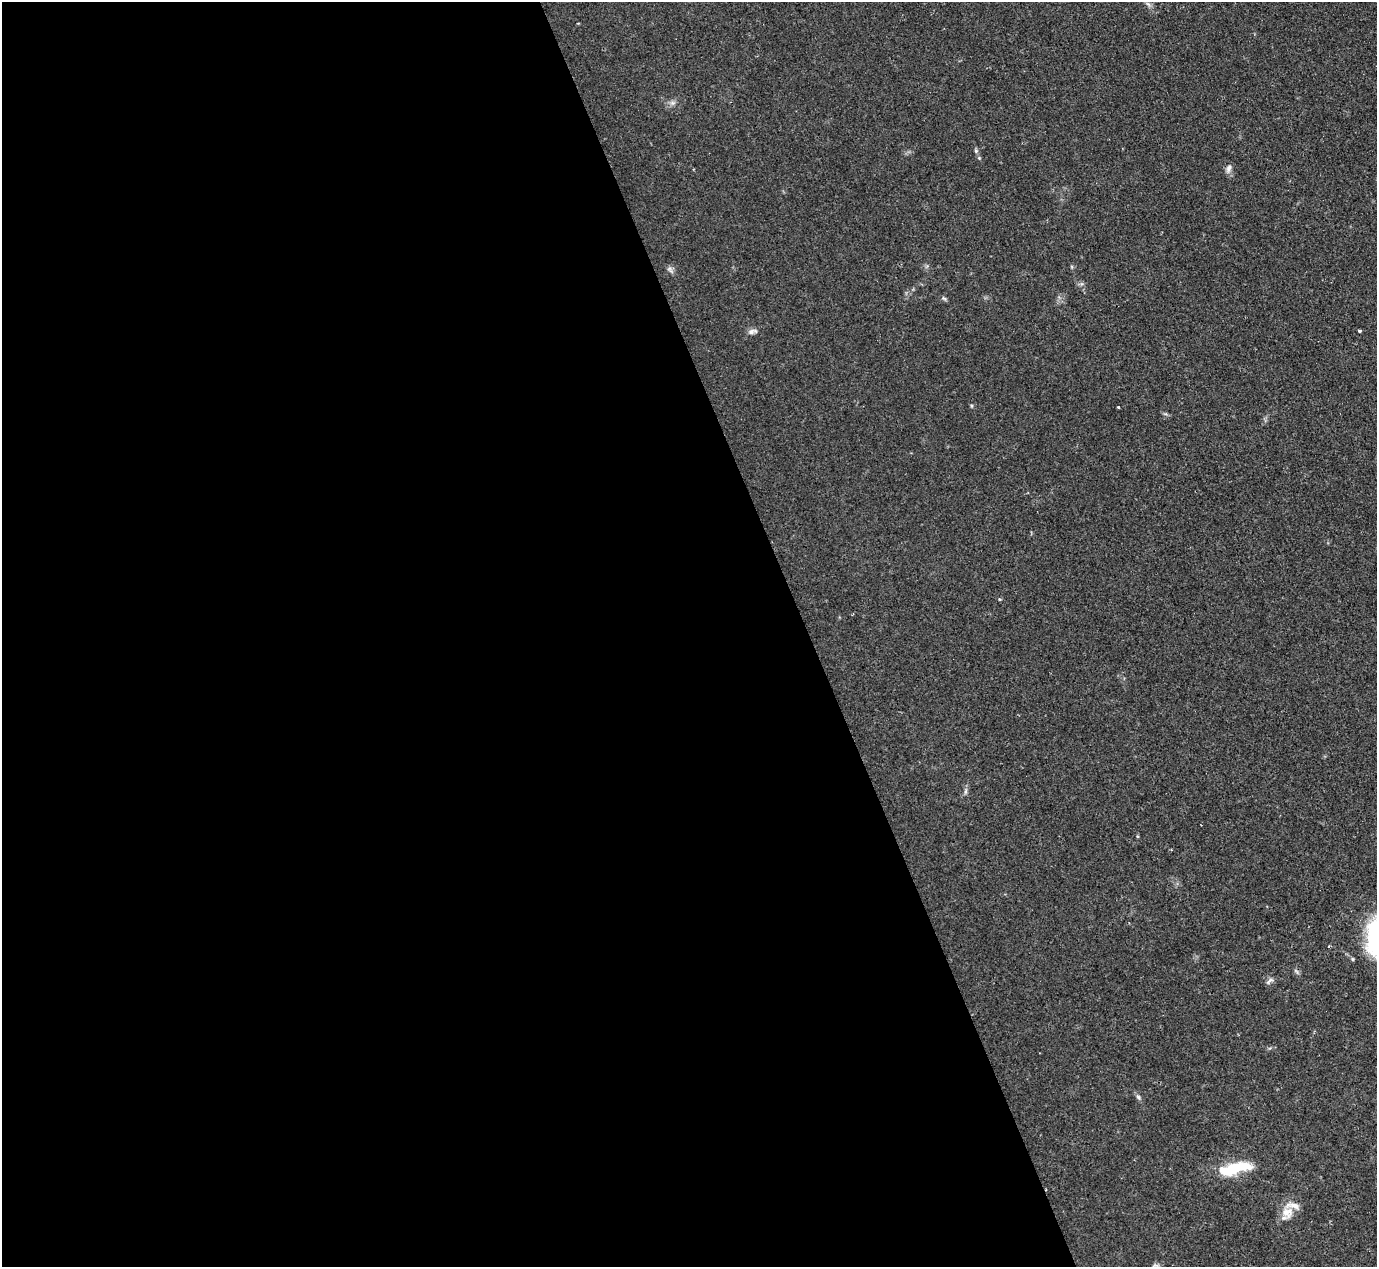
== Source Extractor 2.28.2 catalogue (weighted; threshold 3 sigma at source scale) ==
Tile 9 of 4 x 4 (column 1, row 3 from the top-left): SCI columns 1-1375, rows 1416-2680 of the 5506 x 5493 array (HDU 1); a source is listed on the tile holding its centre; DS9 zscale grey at full resolution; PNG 1379 x 1269 px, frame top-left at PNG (2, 2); no overlay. Shown black and unused: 59% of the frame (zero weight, under 2 of 3 exposures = <1% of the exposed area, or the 3 px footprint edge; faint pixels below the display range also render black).
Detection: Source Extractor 2.28.2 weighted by HDU 2 'WHT'; one run over the whole footprint, this tile lists its part. Background 0.0744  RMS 0.0056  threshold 0.025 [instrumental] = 3 sigma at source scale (4.5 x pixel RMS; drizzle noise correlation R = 1.50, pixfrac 1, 0.05/0.05 arcsec/px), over >= 5 px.
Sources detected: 16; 1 inside a brighter listed object's ellipse — not listed separately; the other 15 listed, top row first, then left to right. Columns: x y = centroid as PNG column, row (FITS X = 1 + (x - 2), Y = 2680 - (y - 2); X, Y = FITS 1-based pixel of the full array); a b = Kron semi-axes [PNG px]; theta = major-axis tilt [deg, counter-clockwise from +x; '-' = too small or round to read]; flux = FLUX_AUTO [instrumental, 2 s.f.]
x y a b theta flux
1148 4 8 4 -37 1.3
672 103 8 6 -20 1.8
976 151 5 5 - 0.96
1228 168 12 7 74 2.3
944 298 7 5 -32 0.96
1359 331 3 3 - 1.9
751 332 11 7 25 2.2
971 406 5 4 - 0.66
1118 407 3 2 - 0.7
965 791 8 4 81 1.3
1352 959 5 4 - 0.7
1270 981 13 4 38 1.5
1138 1097 8 5 -42 1.4
1235 1168 36 11 12 26
1287 1212 16 15 - 7.5